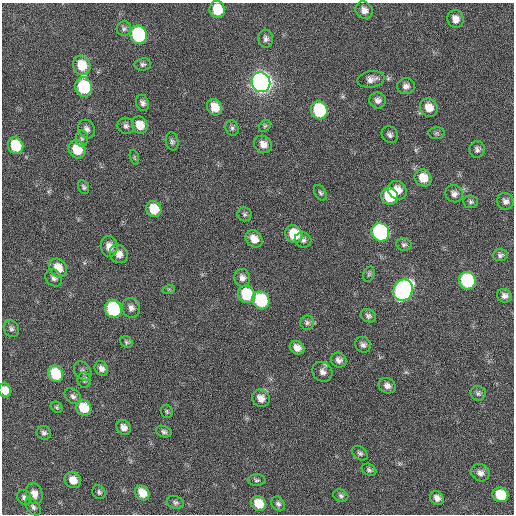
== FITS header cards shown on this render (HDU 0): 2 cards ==
NAXIS1  =                  512 / Axis length
NAXIS2  =                  512 / Axis length

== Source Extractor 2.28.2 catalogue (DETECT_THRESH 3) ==
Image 512 x 512 px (HDU 0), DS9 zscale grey, 1 PNG px = 1 image px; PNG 516 x 516 px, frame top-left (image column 1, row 512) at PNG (2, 3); each listed source drawn as its Kron ellipse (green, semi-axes under 4 px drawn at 4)
Background 25.3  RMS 5.6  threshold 16.8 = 3 sigma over >= 5 px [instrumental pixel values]
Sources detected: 100; all 100 listed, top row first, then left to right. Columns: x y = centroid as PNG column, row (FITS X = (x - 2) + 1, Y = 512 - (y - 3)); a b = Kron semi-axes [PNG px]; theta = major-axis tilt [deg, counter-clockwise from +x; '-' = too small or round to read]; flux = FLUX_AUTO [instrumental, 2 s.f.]
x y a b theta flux
217 10 9 7 -73 10000
364 10 9 8 - 2200
455 19 9 8 - 2900
124 29 7 7 - 980
138 35 9 8 - 50000
266 39 9 7 -84 1300
143 64 8 6 8 900
82 65 10 8 -67 9500
371 79 13 8 9 2200
261 82 10 9 - 380000
406 86 9 8 - 1800
84 87 10 8 -79 32000
378 100 8 8 - 1700
142 103 8 6 -67 1500
215 107 8 7 - 5200
429 108 9 8 - 4500
319 110 9 8 - 30000
140 125 9 7 -64 5000
126 126 9 8 - 1200
265 126 6 5 - 670
232 128 8 6 -75 1000
86 129 9 8 - 1700
436 133 8 6 0 780
390 135 9 7 -49 1200
82 139 8 6 -88 1100
172 141 9 6 -81 1000
263 144 9 8 - 2800
16 146 8 7 - 16000
77 149 9 8 - 10000
477 149 8 7 - 1300
134 157 8 3 -71 460
423 178 9 8 - 6000
84 187 7 5 -66 790
397 190 10 8 -46 4100
320 193 8 5 -57 830
454 194 9 8 - 1800
390 196 9 8 - 19000
505 201 8 8 - 1600
471 202 7 6 - 860
154 209 8 7 - 8600
245 214 7 7 - 840
380 232 9 8 - 81000
294 234 9 8 - 10000
254 239 9 7 -44 3800
303 240 8 7 - 1200
404 244 7 6 - 910
109 246 10 8 -82 3300
119 254 9 8 - 2900
500 255 7 6 - 940
58 268 10 8 -58 6200
369 274 8 5 75 680
54 278 9 7 -45 1500
242 278 9 8 - 1900
467 281 9 8 - 43000
169 289 6 4 18 440
403 290 11 9 62 140000
247 294 9 8 - 18000
504 296 7 6 - 1600
261 300 9 8 - 29000
131 308 10 9 - 2000
113 309 9 8 - 41000
368 316 8 6 -27 1100
307 323 7 7 - 1100
11 329 9 7 -62 1100
126 342 6 5 - 730
363 345 8 7 - 1300
297 348 8 6 -36 2700
339 360 8 7 - 1600
101 368 7 6 - 1700
83 371 10 7 -55 1400
322 372 10 9 - 2100
56 374 8 7 - 15000
84 380 8 6 -77 1000
387 386 9 7 -27 2000
5 390 7 6 - 4300
478 393 7 7 - 1000
73 396 9 6 -43 1300
261 398 9 8 - 3100
57 407 6 5 - 600
84 408 8 7 - 11000
167 411 7 6 - 680
124 427 8 6 -54 2200
164 432 8 5 -20 980
44 433 7 7 - 1100
360 453 9 6 -42 970
369 470 8 5 -29 920
480 473 9 8 - 2000
73 480 9 7 -41 4100
257 480 9 5 1 870
99 492 7 6 - 960
142 493 8 6 -49 5600
34 494 11 8 -73 3000
500 495 8 7 - 12000
341 496 8 6 -23 980
24 497 8 7 - 1200
437 498 7 6 - 2100
175 502 8 6 -19 990
259 504 8 7 - 7600
278 504 8 6 -52 1100
33 507 10 6 -53 1100
At the frame edge (FLAGS 8, measured only in part): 1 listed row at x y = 5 390